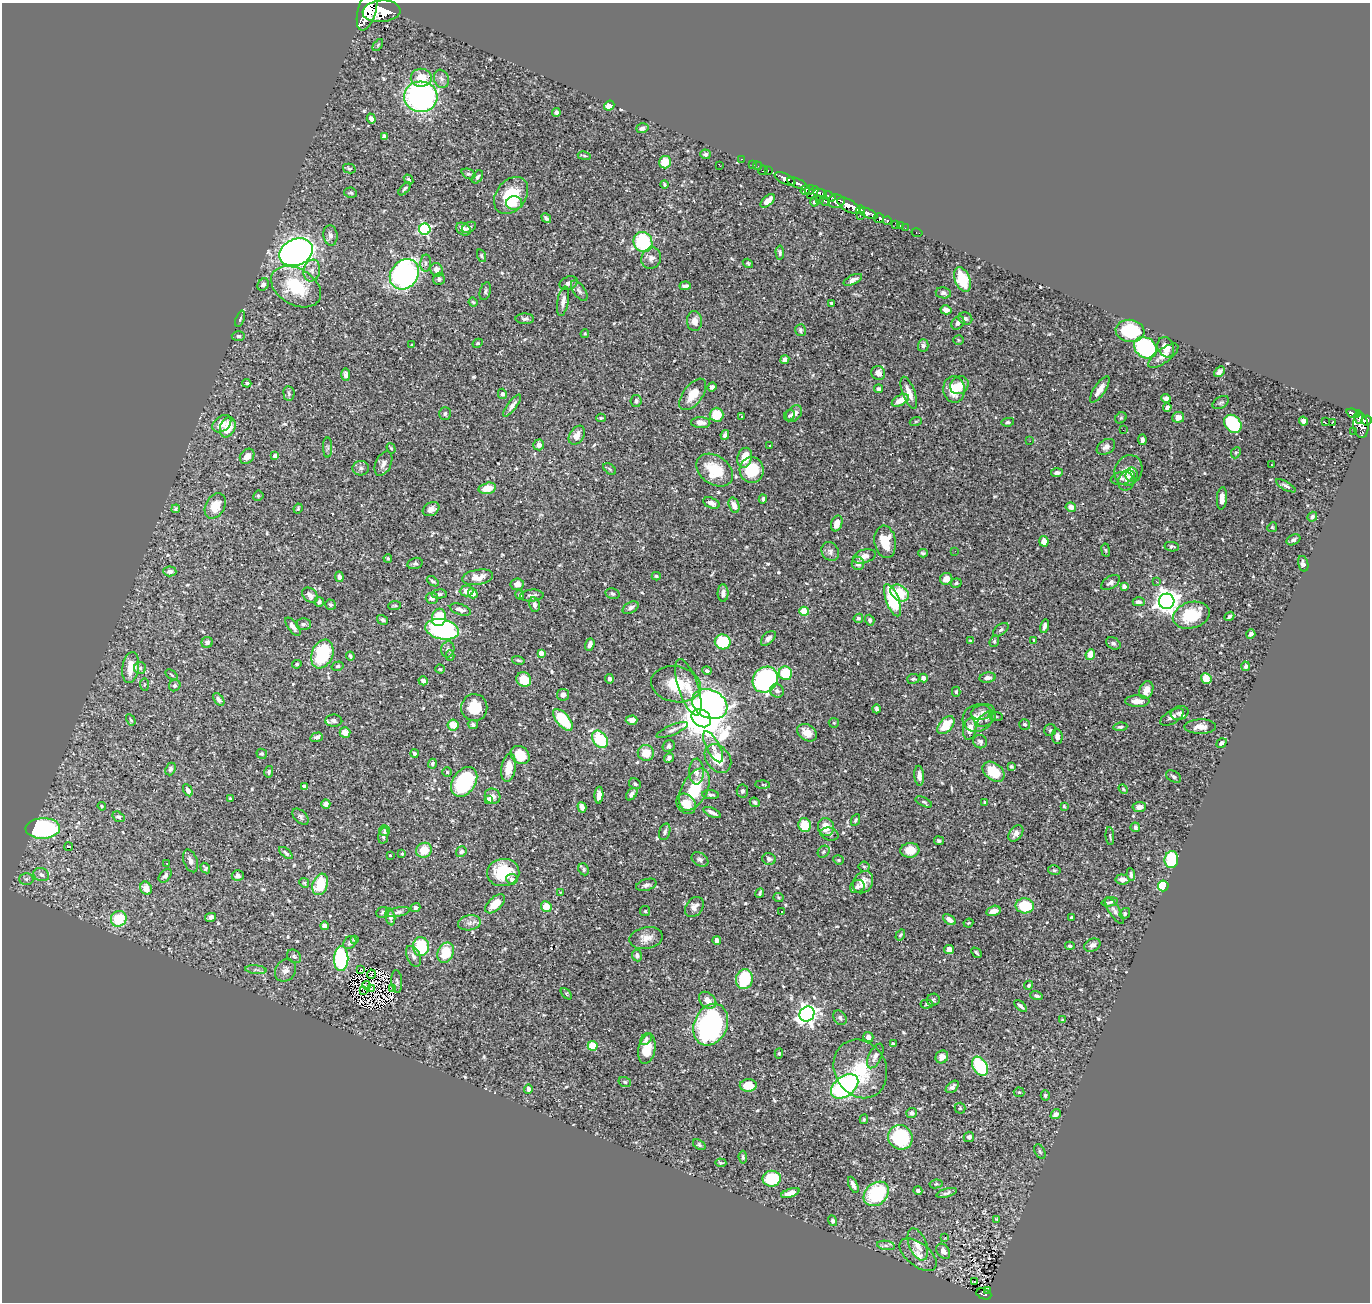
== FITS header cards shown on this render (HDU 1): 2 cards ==
NAXIS1  =                 1368
NAXIS2  =                 1300

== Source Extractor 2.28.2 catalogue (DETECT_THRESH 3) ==
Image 1368 x 1300 px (HDU 1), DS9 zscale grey, 1 PNG px = 1 image px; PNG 1372 x 1304 px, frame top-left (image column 1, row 1300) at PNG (2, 3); each listed source drawn as its Kron ellipse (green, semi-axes under 4 px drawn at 4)
Background 0.781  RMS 0.015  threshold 0.0459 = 3 sigma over >= 5 px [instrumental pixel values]
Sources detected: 624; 6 with non-positive FLUX_AUTO (blend fragments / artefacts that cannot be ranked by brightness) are neither listed nor drawn; of the other 618, the 500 brightest by FLUX_AUTO listed and drawn (118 fainter detections omitted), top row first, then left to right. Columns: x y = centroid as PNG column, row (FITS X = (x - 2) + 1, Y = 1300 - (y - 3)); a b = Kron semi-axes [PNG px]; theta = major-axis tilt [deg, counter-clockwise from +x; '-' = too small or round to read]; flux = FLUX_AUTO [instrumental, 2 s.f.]
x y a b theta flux
367 10 21 9 75 6500
381 11 19 11 5 7400
378 45 7 3 54 1.2
421 78 10 9 - 22
441 79 9 7 -70 4.3
421 97 16 15 - 270
609 106 5 5 - 9.7
556 112 4 4 - 3.2
371 119 5 4 - 4.9
642 128 6 5 - 3.8
384 136 4 4 - 8.6
705 154 5 5 - 2.9
584 156 6 3 -10 1.4
741 159 3 2 - 24
665 162 6 6 - 16
752 164 2 2 - 12
720 166 3 2 - 1.6
757 166 4 2 - 21
349 169 6 4 -13 1.5
763 170 5 3 - 57
768 171 3 2 - 21
468 174 7 5 -25 2
478 177 7 4 55 2.6
785 179 11 5 -27 2000
409 180 5 4 - 1.8
797 183 11 4 -24 1700
664 184 4 4 - 1.5
405 189 8 4 50 2.2
805 190 5 3 - 390
809 190 5 3 - 330
350 193 6 5 - 1.9
813 193 7 3 52 610
820 193 7 4 -9 750
511 195 20 15 53 42
830 196 6 3 -33 460
819 199 2 2 - 17
768 201 8 4 43 9
825 201 5 3 - 170
836 201 8 6 3 1300
814 202 4 4 - 2.3
514 203 8 7 - 9
849 206 13 5 -30 3500
861 210 4 3 - 530
868 213 10 4 -23 1400
860 216 3 2 - 23
546 218 5 3 - 2.5
879 218 5 5 - 350
887 221 4 4 - 300
896 224 4 3 - 35
900 225 3 2 - 22
469 227 7 5 27 2
905 228 2 2 - 12
425 229 6 5 - 140
463 229 8 6 -31 7.2
917 233 6 3 -10 24
330 235 10 7 -83 4.6
643 242 10 9 - 93
296 252 17 13 23 630
780 252 7 4 -86 2
481 256 6 4 -72 1.8
651 258 11 9 65 6.2
426 263 8 5 85 2.9
748 263 5 4 - 1.5
312 270 11 8 79 6
436 270 7 6 - 7
404 274 16 13 52 270
439 279 6 5 - 3.4
853 280 10 4 25 4.8
963 280 13 7 -68 39
569 283 9 6 23 4
263 284 6 5 - 4.5
685 286 6 3 6 3.3
296 287 27 18 -30 55
485 291 9 5 73 2.2
579 291 12 6 -55 4.3
943 293 7 5 -8 3.1
563 301 15 5 80 5.7
473 302 4 4 - 1.4
831 303 3 3 - 1.8
946 310 5 4 - 6.5
965 318 7 6 - 3.1
240 319 8 4 70 2.1
525 319 9 5 -1 2.8
694 321 10 7 -88 6.7
958 323 7 5 50 5
800 330 6 5 - 2
1130 331 14 11 -8 55
585 334 4 3 - 1.3
238 336 7 4 -2 2.2
959 340 5 4 - 1.4
478 343 5 4 - 1.4
412 345 3 3 - 1.2
923 345 6 5 - 2.8
1166 347 10 8 -69 12
1145 348 12 10 -36 140
1163 356 18 7 36 9.4
785 360 5 4 - 6.2
1219 372 6 4 42 3.6
878 373 7 6 - 8.1
346 374 6 4 -89 3.1
247 383 4 3 - 2.2
959 385 10 8 39 9.7
712 387 5 4 - 4.6
879 389 4 4 - 2.2
954 389 13 11 -85 22
1100 389 15 5 56 9.5
909 393 17 6 -69 13
289 394 7 5 -86 2
502 394 5 4 - 2.7
693 394 18 9 53 17
1166 398 4 4 - 3.2
900 400 9 5 30 13
636 401 6 5 - 2.8
1221 403 9 5 30 2.2
512 406 13 4 53 4.9
1167 407 4 3 - 3.5
1353 413 7 3 -17 280
445 414 6 5 - 2.5
794 414 9 7 49 7.1
716 415 7 7 - 33
742 416 3 3 - 3
789 416 6 5 - 1.6
1178 417 6 5 - 7.9
1359 417 7 3 -89 380
601 418 5 3 - 1.4
1121 418 6 5 - 1.7
1367 420 5 4 - 540
916 421 6 4 19 1.3
1303 421 5 4 - 4.3
1008 422 6 4 9 1.9
1325 422 4 2 - 4.5
701 423 10 5 -3 7.1
1332 423 2 2 - 300
222 424 10 7 37 10
1233 424 10 7 -48 85
1361 426 12 7 -84 820
228 427 10 7 69 22
1123 430 3 2 - 1.2
1353 431 2 2 - 11
577 435 10 7 56 8.5
725 435 5 4 - 3
1142 440 5 3 - 3.6
1030 441 2 2 - 2.9
539 445 5 5 - 5.9
770 446 3 3 - 1.4
1106 447 10 7 34 4.7
328 448 10 4 -90 2
391 448 5 4 - 1.4
1236 453 6 4 66 1.5
247 456 8 6 49 8.4
275 456 3 3 - 3.3
745 458 10 7 76 16
383 464 13 7 65 5.1
1271 464 3 2 - 1.4
361 468 8 7 - 3.6
610 469 7 4 -37 1.4
715 470 20 14 -35 36
752 470 13 12 - 41
1128 470 16 13 58 14
1057 473 6 4 3 3
1132 475 7 6 - 3.7
1121 478 11 6 10 3.7
1127 480 10 8 68 5
1286 486 11 4 -30 3
487 488 9 5 13 14
258 496 5 5 - 1.8
1222 498 11 5 86 8.2
763 499 4 3 - 2.2
711 503 8 5 -22 5.3
734 505 8 5 -72 7.5
215 506 13 9 60 18
1071 507 5 4 - 5.8
176 509 4 3 - 1.7
298 509 5 3 - 1.4
431 509 9 6 30 5.2
1312 517 5 4 - 2.6
837 523 8 5 71 8.8
1272 527 5 4 - 1.3
1293 540 7 5 28 2.6
1044 541 5 4 - 7.8
885 542 16 10 -81 23
1172 547 7 4 -10 2.3
1106 550 7 3 -81 1.3
955 551 2 2 - 2.4
830 552 10 8 -56 4.3
923 553 5 3 - 1.7
864 556 12 6 17 7.8
388 558 4 3 - 1.2
415 563 8 5 14 2.3
858 563 7 6 - 5.4
1303 564 8 5 -74 4.7
170 571 6 5 - 4.5
656 576 4 3 - 1.5
339 577 5 4 - 4.2
478 577 15 7 9 9.9
946 579 6 5 - 8.1
433 581 6 4 -32 1.9
1156 581 3 2 - 2
956 583 5 4 - 1.8
1111 583 10 6 33 3.4
517 584 6 5 - 6.5
1124 587 4 4 - 8.4
467 591 7 5 4 7.1
473 593 5 4 - 5.9
723 593 8 5 88 4.6
900 593 10 7 -36 29
439 594 7 4 6 2.1
612 594 7 5 -15 2.5
310 595 9 6 -44 5
520 595 5 3 - 1.8
532 596 11 6 4 3.8
432 598 6 5 - 3.5
893 600 17 6 -69 64
1167 601 7 7 - 890
319 602 5 4 - 2.8
1139 602 6 4 -1 3.7
331 605 5 5 - 1.9
534 605 7 5 -80 3.7
394 606 6 4 6 1.5
631 608 9 5 31 3.4
460 610 11 5 -19 5.4
804 611 5 4 - 36
1191 615 19 13 16 39
1229 616 5 4 - 2.2
439 617 9 7 77 39
858 618 5 4 - 2
383 620 6 4 -33 2.7
870 620 5 4 - 3.1
303 624 7 5 0 2.9
1044 626 7 3 74 4.6
293 627 11 5 -53 5
442 629 17 10 -12 200
1001 630 9 5 37 2.4
1251 634 4 4 - 3.7
768 638 9 5 45 3.7
1034 640 3 3 - 1.4
970 641 4 3 - 1.2
994 641 6 4 68 1.6
207 642 6 5 - 3.2
723 642 8 7 - 45
1113 643 8 5 -31 2.3
590 644 6 4 72 4
448 649 8 6 79 3.7
541 653 4 4 - 8.9
322 654 15 10 67 63
1090 654 5 4 - 14
350 656 4 3 - 1.7
450 656 5 4 - 1.9
518 660 6 3 -15 1.8
297 664 4 3 - 1.3
338 666 6 4 18 1.7
1246 666 4 4 - 3.1
131 667 15 8 82 19
140 668 6 6 - 2.4
440 669 4 4 - 1.3
707 671 4 4 - 3.6
785 673 7 6 - 35
172 675 7 3 -36 1.4
924 678 4 4 - 14
988 678 8 5 8 4.7
1206 678 6 5 - 17
609 679 4 4 - 2.9
913 679 6 5 - 2
524 680 8 7 - 26
765 680 13 12 - 220
423 681 4 4 - 3.6
676 684 25 18 -11 38
144 685 6 4 -87 1.5
175 685 6 5 - 2.5
688 687 29 10 -72 19
1146 690 9 6 70 9.3
777 691 7 6 - 3.9
956 692 5 3 - 1.7
563 695 6 6 - 4.4
219 699 7 4 -53 3.3
1137 701 12 6 -1 8.9
710 704 18 14 -26 240
474 707 13 13 - 28
876 709 4 3 - 2.1
983 712 12 7 13 4.8
1180 713 9 7 15 3.9
996 716 7 3 -8 1.3
1172 717 13 6 30 4.7
701 718 10 8 -35 3700
978 718 15 13 27 13
987 719 11 6 36 3.3
131 720 6 4 -59 1.4
563 720 13 6 -50 42
632 720 6 4 3 7.3
334 721 8 6 -3 3.6
834 723 5 4 - 1.3
473 724 5 4 - 2.6
1025 724 5 5 - 2.1
453 725 5 5 - 16
946 725 11 6 47 25
1120 727 7 4 6 2.2
1200 727 16 7 1 10
970 729 11 6 80 11
672 730 16 5 23 4.7
1050 730 6 6 - 1.8
345 732 5 5 - 10
807 733 11 7 -34 9.9
1057 736 7 5 -85 4.6
317 737 6 4 18 3.4
600 739 9 7 -54 58
980 742 7 6 - 3.1
1222 743 5 4 - 3.2
669 746 6 5 - 3.3
713 747 17 6 -62 7.4
414 753 4 4 - 2.7
646 753 8 8 - 16
262 754 5 5 - 1.9
520 755 10 8 -41 29
669 758 5 4 - 4
718 758 16 11 -51 28
432 764 5 4 - 2.1
1011 767 3 3 - 1.7
508 768 14 7 82 17
171 769 6 5 - 2.5
269 772 6 4 77 2.2
447 772 5 4 - 1.3
696 772 13 7 -89 7.4
994 772 12 8 -38 26
919 776 10 5 -85 6.3
1173 777 8 5 -33 2.6
464 782 16 11 56 86
635 784 6 5 - 2.3
762 784 7 4 -2 1.3
304 786 4 3 - 4.1
1123 789 5 4 - 1.2
188 790 6 4 -61 4.5
694 790 23 12 62 49
742 791 6 6 - 2.7
632 794 7 4 51 4.4
599 795 8 4 86 7.1
711 795 8 4 -4 2.3
493 796 8 7 - 5.6
230 799 4 3 - 1.5
489 799 4 4 - 3.9
755 802 5 4 - 2.4
924 802 9 4 -26 1.9
985 803 4 3 - 1.7
326 804 4 4 - 5.2
686 804 11 8 -49 18
102 806 4 3 - 1.3
1064 806 3 3 - 1.3
582 807 5 4 - 4.9
1139 807 7 5 6 5.1
712 812 9 3 -26 3.7
118 817 6 5 - 2.3
301 817 10 6 -46 2.7
855 820 6 3 62 1.8
805 825 7 6 - 26
826 827 9 8 - 15
1135 827 5 4 - 3.2
43 828 17 10 2 160
385 831 5 5 - 1.6
665 832 8 5 73 2.8
1016 833 9 6 53 5.5
829 834 9 6 -14 2.8
383 836 8 5 79 3.4
1110 836 9 3 -86 1.6
939 841 5 4 - 2
69 847 4 2 - 7.2
424 850 8 7 - 20
910 850 9 7 5 17
461 852 6 5 - 3.2
824 852 6 5 - 1.9
286 853 8 4 -41 2.4
402 854 3 3 - 1.3
390 855 3 3 - 1.3
700 859 9 6 -34 3.4
769 859 7 6 - 2.7
838 860 5 4 - 1.4
1171 860 8 7 - 66
190 861 12 6 -70 5.7
167 863 3 3 - 2.1
864 867 5 5 - 1.5
205 868 5 4 - 1.7
584 869 6 5 - 2.5
1054 870 6 4 -13 1.9
503 872 16 13 6 43
1131 874 6 3 -82 2.2
41 875 8 6 -21 4.1
238 875 6 5 - 4.1
165 876 8 5 48 3.5
26 879 7 6 - 2.5
512 879 5 5 - 4.1
1122 879 7 5 -6 5.5
863 882 12 9 57 11
304 883 5 4 - 1.4
320 884 11 7 69 36
646 885 10 5 16 3.6
1163 886 5 5 - 53
857 887 7 6 - 3.9
146 888 7 5 -62 11
561 892 3 2 - 4.3
760 893 5 3 - 1.7
778 898 5 4 - 1.4
1110 902 8 3 12 2.9
495 904 12 6 43 17
1025 906 9 7 -6 38
546 907 5 5 - 17
694 907 11 8 52 7.2
416 908 5 4 - 3.1
645 911 5 5 - 1.4
781 911 3 3 - 1.6
993 911 7 5 16 6.6
1114 911 15 5 -57 3.9
383 912 6 5 - 2.1
398 912 12 4 12 3.2
1125 913 6 5 - 1.8
211 917 5 4 - 4.9
390 917 8 4 -78 3.5
1072 917 3 3 - 3.6
119 919 8 7 - 38
949 920 7 4 -37 6.2
469 923 11 7 11 5
968 923 5 3 - 1.2
324 926 4 4 - 11
900 935 6 3 57 1.4
646 938 17 10 11 10
354 939 3 3 - 1.5
717 940 4 4 - 3.9
350 943 7 5 44 3.1
1092 945 8 6 26 3.8
1070 946 5 4 - 1.6
421 947 9 8 - 55
949 949 5 4 - 9.3
446 953 10 7 66 30
976 953 6 3 -47 2
637 955 6 5 - 3
294 956 8 6 -39 2.6
413 956 11 6 -64 4.9
341 958 12 7 89 130
361 969 4 2 - 1.6
256 970 11 4 -5 2.8
285 970 12 10 57 6.1
371 974 4 2 - 1.5
744 979 10 8 78 47
397 982 11 5 -87 1.7
366 985 4 2 - 1.3
1029 985 5 4 - 1.8
371 988 4 2 - 2.1
393 989 3 2 - 1.5
363 991 2 2 - 1.3
566 994 7 4 -46 1.4
1036 996 6 4 -17 2.7
708 1000 10 7 -42 8.3
933 1000 6 6 - 2.1
927 1004 6 4 6 1.7
1021 1006 7 3 -39 3.1
807 1014 8 7 - 520
840 1018 8 6 -54 3.7
1062 1020 4 3 - 1.4
711 1025 21 16 66 220
868 1037 5 5 - 4.6
646 1039 6 5 - 2.9
893 1044 4 3 - 1.6
593 1046 5 4 - 30
647 1049 15 8 79 24
779 1053 5 4 - 1.5
875 1056 13 6 64 6.2
942 1057 7 6 - 8
980 1066 10 7 -58 85
860 1069 30 26 -62 49
625 1082 6 5 - 2.1
748 1085 8 6 3 18
845 1086 15 10 38 230
952 1087 8 4 42 3.6
528 1089 4 4 - 2.9
1019 1092 5 5 - 1.3
1045 1095 5 4 - 1.7
960 1108 5 5 - 1.6
912 1113 5 5 - 3.5
1056 1114 5 4 - 4.5
864 1119 5 3 - 1.4
900 1137 13 12 - 76
969 1137 5 5 - 2.6
699 1145 7 4 -35 1.7
1040 1151 8 5 -63 1.8
743 1157 6 4 -84 2.2
721 1163 5 3 - 1.4
772 1179 9 8 - 52
936 1184 6 4 10 1.6
853 1185 9 3 -65 3.5
918 1191 4 4 - 3.3
790 1193 9 4 19 9.5
946 1193 10 4 17 2.9
876 1194 14 10 40 86
996 1219 3 3 - 1.8
832 1221 5 4 - 2.3
945 1237 2 2 - 99
918 1244 17 8 -69 11
886 1245 9 4 -9 3.4
943 1251 8 6 -54 6
918 1255 22 11 -38 14
975 1282 3 2 - 2
987 1290 3 2 - 18
984 1294 8 5 -22 150
At the frame edge (FLAGS 8, measured only in part): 1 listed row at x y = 367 10
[118 fainter detections neither listed nor drawn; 6 non-positive-flux detections neither listed nor drawn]